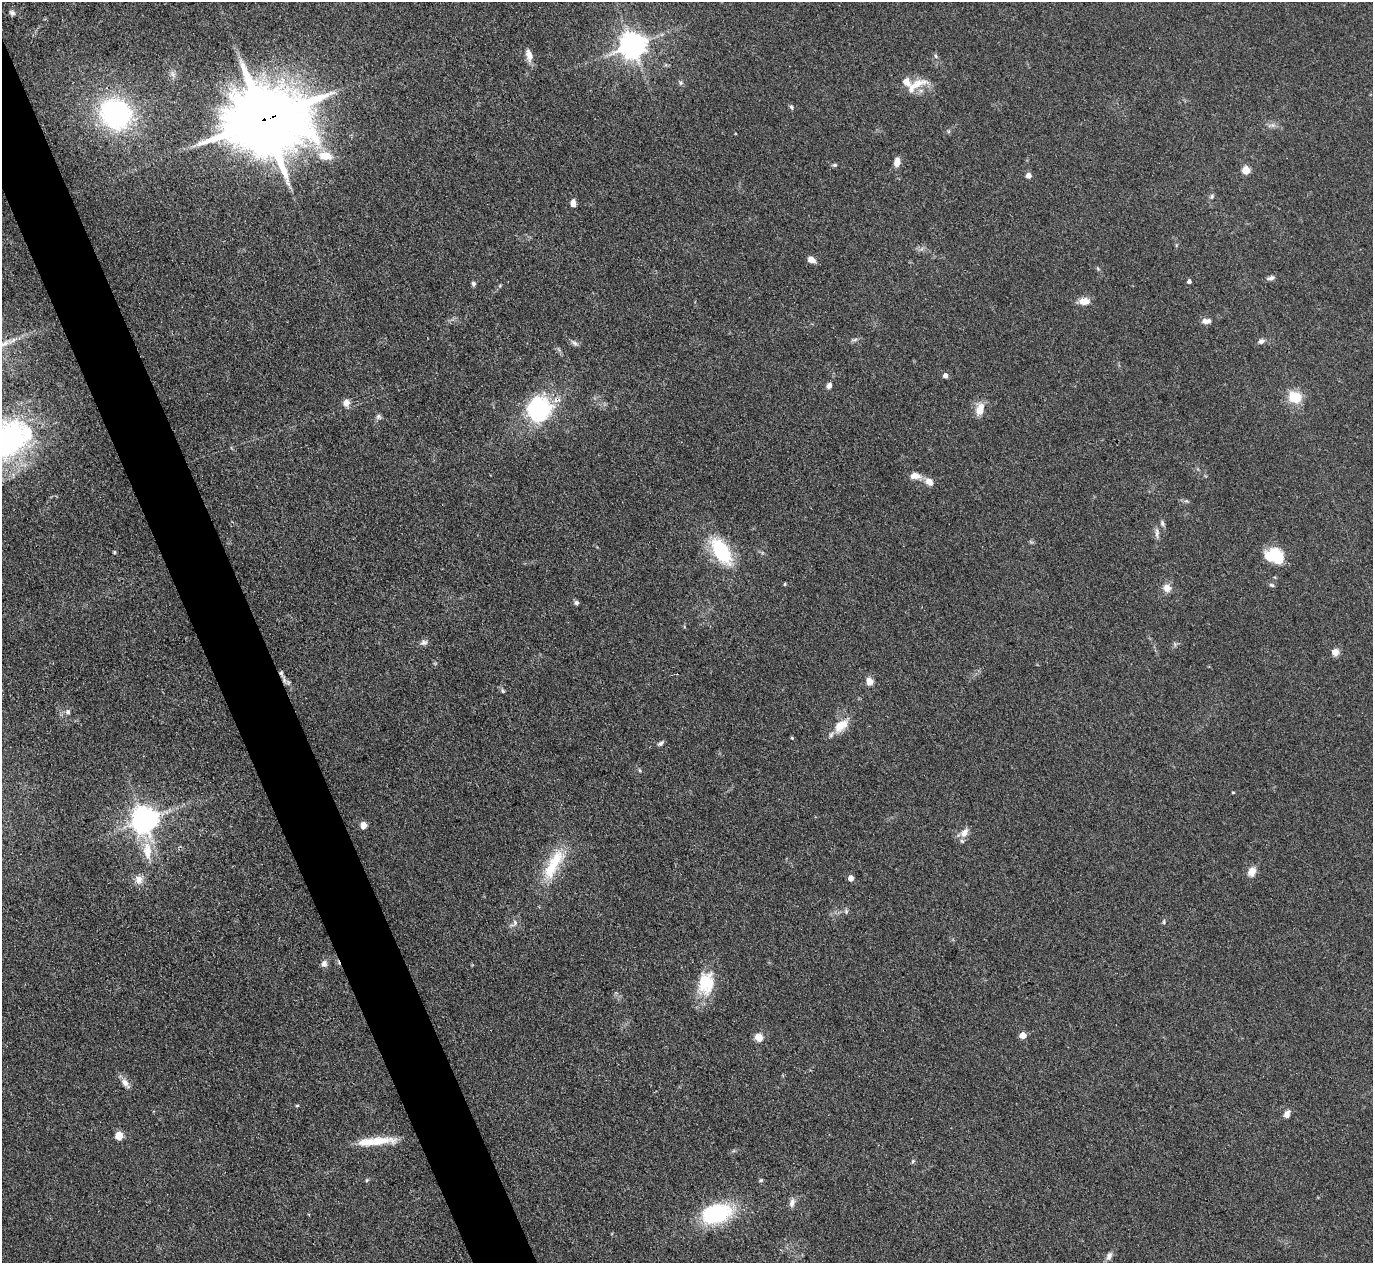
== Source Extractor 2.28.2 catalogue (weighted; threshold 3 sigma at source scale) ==
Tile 11 of 4 x 4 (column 3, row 3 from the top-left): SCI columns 2745-4115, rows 1541-2801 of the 5489 x 5476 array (HDU 1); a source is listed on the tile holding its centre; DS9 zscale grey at full resolution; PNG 1375 x 1265 px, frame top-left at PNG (2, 2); no overlay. Shown black and unused: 4% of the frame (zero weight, under 3 of 4 exposures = <1% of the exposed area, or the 3 px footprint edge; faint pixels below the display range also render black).
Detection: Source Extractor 2.28.2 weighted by HDU 2 'WHT'; one run over the whole footprint, this tile lists its part. Background 0.114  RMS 0.0067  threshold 0.03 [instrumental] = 3 sigma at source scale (4.5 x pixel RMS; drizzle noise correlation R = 1.50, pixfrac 1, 0.05/0.05 arcsec/px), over >= 5 px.
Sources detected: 86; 1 too faint to see at this stretch — not listed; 3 inside a brighter listed object's ellipse — not listed separately; the other 82 listed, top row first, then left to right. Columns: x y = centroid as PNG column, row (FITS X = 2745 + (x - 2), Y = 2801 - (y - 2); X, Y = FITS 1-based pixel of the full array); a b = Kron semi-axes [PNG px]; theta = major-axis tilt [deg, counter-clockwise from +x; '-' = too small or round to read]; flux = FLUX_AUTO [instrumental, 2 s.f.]
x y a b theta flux
12 13 8 6 -24 1.9
633 45 8 8 - 860
529 55 18 8 -76 5.4
936 56 7 4 -61 1.2
173 74 10 6 -69 2.4
681 83 6 5 - 1.2
918 83 30 12 14 13
791 107 7 4 -60 1.1
116 114 31 27 -39 120
264 120 24 19 8 8100
325 156 16 10 -8 12
897 162 8 6 79 6.8
835 165 6 5 - 1.1
1246 170 5 5 - 22
1028 175 5 4 - 5.8
1212 196 7 5 61 1.4
573 203 7 5 -86 4.7
811 260 7 5 -32 6
1098 269 6 4 -20 0.91
1271 278 10 5 12 2.4
1189 281 5 4 - 2.2
473 284 6 5 - 1.4
1084 301 11 7 0 7.4
1207 321 11 6 1 3.8
1261 341 7 7 - 2.4
575 343 10 5 -29 2.1
945 376 5 4 - 3.1
829 385 7 6 - 2.7
1295 397 15 12 -19 16
346 403 9 7 86 4.6
539 409 25 24 - 75
980 409 18 11 78 8.1
378 417 8 7 - 1.8
8 440 65 40 35 150
915 476 14 9 -5 5.4
929 482 11 8 -41 5.4
1162 523 9 5 -80 1.7
1157 533 16 5 -89 3
721 551 29 15 -57 47
114 552 4 4 - 0.71
1274 556 19 14 -18 23
785 584 4 4 - 0.79
1271 585 7 4 -26 1.2
1167 588 10 10 - 5.3
576 603 6 6 - 1.6
424 642 10 8 9 2.5
1335 652 8 7 - 4.6
281 673 11 5 -69 2
869 681 9 7 -75 5.1
503 691 6 4 -72 1
68 712 7 7 - 1.9
841 726 21 12 41 12
792 738 4 4 - 0.67
660 743 8 4 34 1.7
639 770 6 3 -70 0.76
1233 792 3 3 - 0.6
144 820 8 8 - 830
363 825 5 5 - 9
964 833 15 9 53 5.3
147 851 27 11 -85 14
553 864 50 16 61 30
1252 872 12 9 63 5.7
851 878 5 4 - 5.5
139 880 12 11 - 5.2
846 911 7 5 90 1.3
1164 922 6 4 83 0.93
514 923 13 7 45 3.2
324 964 10 8 73 2.8
706 983 31 21 79 25
1023 1035 5 5 - 9.3
759 1037 9 8 - 7.1
125 1083 16 8 -48 4.6
297 1105 5 3 - 0.68
1287 1114 9 7 68 3.5
119 1136 5 5 - 21
377 1141 47 10 5 18
913 1161 6 5 - 1
367 1180 5 5 - 0.87
761 1180 6 5 - 1
792 1203 14 7 75 3.3
716 1213 33 19 16 63
1109 1256 11 6 66 3.1
Overlapping masked pixels (flux is a lower limit): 3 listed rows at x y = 264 120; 539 409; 281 673
Isophote crosses this tile's border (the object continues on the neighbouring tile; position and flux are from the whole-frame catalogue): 1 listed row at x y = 8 440